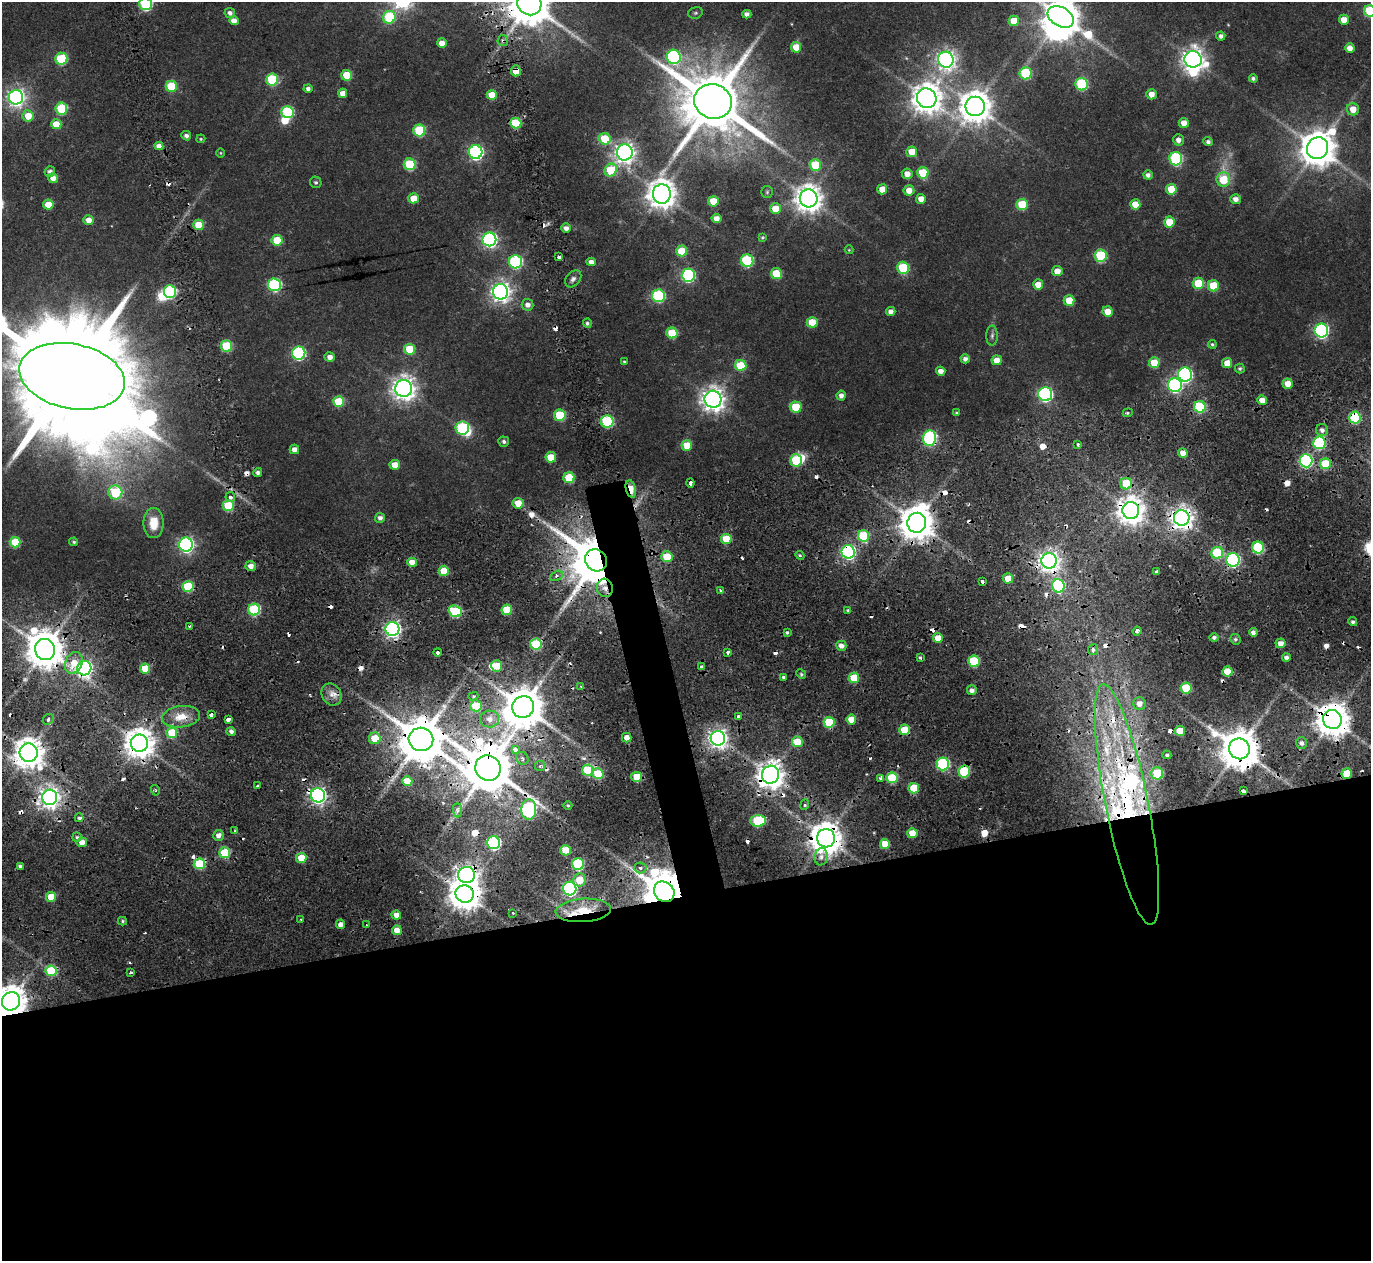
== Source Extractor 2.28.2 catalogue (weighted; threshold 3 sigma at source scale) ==
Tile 15 of 4 x 4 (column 3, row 4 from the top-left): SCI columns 2740-4108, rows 108-1366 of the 5478 x 5297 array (HDU 1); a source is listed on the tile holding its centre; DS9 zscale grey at full resolution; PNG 1373 x 1263 px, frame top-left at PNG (2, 2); each listed source drawn as its Kron ellipse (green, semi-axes under 4 px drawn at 4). Shown black and unused: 30% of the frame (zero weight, under 2 of 4 exposures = <1% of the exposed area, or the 3 px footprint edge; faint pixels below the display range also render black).
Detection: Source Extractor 2.28.2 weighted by HDU 2 'WHT'; one run over the whole footprint, this tile lists its part. Background 0.0284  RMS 0.0048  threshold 0.0215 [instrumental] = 3 sigma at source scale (4.5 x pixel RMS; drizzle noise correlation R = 1.50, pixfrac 1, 0.0396/0.0396 arcsec/px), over >= 5 px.
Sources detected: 388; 2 too faint to see at this stretch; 8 inside a brighter object's white glare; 47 cosmic-ray / hot-pixel residue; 1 long thin detection or spike segment (spike, bleed or trail) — neither listed nor drawn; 9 inside a brighter listed object's ellipse — not listed separately; the other 321 listed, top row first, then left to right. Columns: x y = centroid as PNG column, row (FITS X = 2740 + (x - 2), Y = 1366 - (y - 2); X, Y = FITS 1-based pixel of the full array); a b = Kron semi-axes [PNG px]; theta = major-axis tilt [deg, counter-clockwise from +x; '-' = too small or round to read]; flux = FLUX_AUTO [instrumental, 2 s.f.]
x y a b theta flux
146 4 6 6 - 49
529 4 12 11 - 1800
1370 11 6 5 - 22
230 13 5 5 - 1.7
695 13 7 5 15 0.83
747 14 4 4 - 1.8
389 17 6 6 - 31
1061 17 14 9 -30 1300
1344 20 5 5 - 4.8
234 21 5 4 - 3.2
1014 21 5 5 - 8.6
1221 36 4 4 - 1.6
503 41 5 5 - 1.4
442 43 5 4 - 4.6
796 47 5 5 - 7
1350 48 5 4 - 3.2
674 57 7 7 - 61
61 59 6 6 - 28
1193 59 9 8 - 330
946 60 8 7 - 200
516 71 5 5 - 8.1
1026 73 6 6 - 27
347 75 5 5 - 12
1253 78 4 4 - 1
272 80 6 6 - 28
1082 84 6 6 - 36
171 86 5 5 - 21
308 89 4 4 - 1.5
343 93 4 4 - 3.5
1151 94 5 5 - 3.9
492 95 5 5 - 8
16 97 7 7 - 180
927 98 10 9 - 660
713 101 19 17 -17 4200
975 106 10 9 - 790
61 109 6 6 - 27
1353 109 6 6 - 5.3
287 112 6 6 - 40
28 116 6 5 - 7.3
516 123 5 5 - 18
1184 123 5 5 - 3.9
56 124 5 5 - 7.5
419 130 6 6 - 28
186 136 5 4 - 1.5
201 139 4 4 - 0.47
605 139 6 5 - 15
1178 140 6 5 - 2.4
1208 142 5 4 - 1.3
159 146 4 4 - 3.4
1317 148 11 10 - 1100
476 152 7 7 - 99
625 152 8 8 - 260
912 152 5 5 - 7
221 153 5 3 - 0.35
1176 159 6 6 - 49
410 164 6 6 - 26
815 165 6 5 - 17
611 170 7 5 48 18
50 172 5 5 - 1.7
923 173 6 5 - 17
907 174 5 5 - 3.7
1148 175 5 4 - 1.7
53 178 5 5 - 3.2
1223 180 7 7 - 14
316 182 6 5 - 0.89
882 189 5 5 - 6.1
1171 189 5 5 - 10
909 190 5 5 - 4.3
767 192 6 6 - 0.68
662 194 9 9 - 590
414 198 5 5 - 6.9
809 198 9 9 - 530
921 199 5 5 - 3.6
1236 199 5 5 - 2.7
713 201 5 5 - 8.3
48 204 5 5 - 7.7
1135 204 5 5 - 6.4
1022 205 5 5 - 19
775 209 5 5 - 7.4
716 218 5 4 - 3.2
88 220 5 5 - 3.6
1169 222 5 5 - 9.6
199 225 5 5 - 9.4
566 228 5 4 - 1.9
762 237 4 4 - 0.62
489 239 7 7 - 120
277 240 5 5 - 15
849 250 4 4 - 0.37
682 251 5 5 - 11
1101 256 6 6 - 30
559 257 4 3 - 4.3
747 261 6 6 - 40
516 262 6 6 - 53
591 262 5 4 - 2.3
903 268 6 6 - 26
1057 271 5 5 - 4.4
776 274 5 5 - 15
688 275 6 6 - 68
573 279 9 7 48 1.7
1198 283 5 5 - 14
274 285 6 6 - 57
1038 285 5 5 - 4.9
1213 286 5 5 - 15
170 292 6 6 - 45
501 292 7 7 - 250
658 296 6 6 - 45
1069 300 5 5 - 8.6
528 305 6 5 - 2.5
891 311 5 4 - 2.3
1108 311 5 5 - 6.5
812 322 5 5 - 11
587 323 4 4 - 1
1321 331 7 6 - 95
672 333 5 5 - 17
992 335 10 5 89 1.2
1212 344 4 4 - 0.67
226 346 5 5 - 24
410 349 5 5 - 14
299 353 6 6 - 59
330 357 5 5 - 2.5
965 359 4 4 - 1.6
997 360 5 5 - 4.1
624 361 3 3 - 0.45
1154 363 5 5 - 8.5
1227 363 5 5 - 5.3
741 366 6 5 - 16
1240 369 5 4 - 0.77
941 371 5 4 - 2.8
1185 375 7 7 - 86
72 376 53 32 -11 23000
1288 384 5 5 - 4.6
1175 385 7 7 - 89
404 388 8 8 - 380
1045 394 7 7 - 87
841 396 5 4 - 2
713 399 8 8 - 380
1262 400 5 4 - 4.5
339 402 5 5 - 16
796 407 6 5 - 15
1200 407 6 5 - 31
957 413 4 3 - 0.62
1128 413 5 4 - 0.66
560 415 6 5 - 20
1355 417 6 5 - 36
607 421 6 6 - 41
462 428 7 6 - 39
1322 430 6 6 - 2
930 438 7 6 - 71
504 442 5 5 - 1.1
1319 443 6 6 - 50
1078 444 3 3 - 1.5
687 445 5 5 - 9.7
294 449 5 4 - 2.5
1183 453 5 4 - 3.8
551 457 5 5 - 8.3
796 460 6 6 - 22
1306 461 6 6 - 67
1325 464 5 5 - 18
395 465 5 5 - 5.2
258 473 4 4 - 1.5
569 478 5 5 - 17
690 483 4 3 - 3.4
1126 484 6 5 - 17
631 489 9 5 -77 12
115 492 7 7 - 24
230 497 5 5 - 1.6
518 503 5 5 - 6.3
228 506 5 5 - 21
1131 510 8 8 - 560
380 518 5 5 - 1.8
1182 518 8 7 - 360
154 523 15 10 89 8.6
917 523 10 9 - 1000
863 536 6 5 - 26
726 539 5 5 - 11
15 542 5 5 - 15
74 542 4 3 - 0.66
186 545 7 7 - 140
1258 548 6 5 - 35
848 552 7 6 - 98
1217 553 6 6 - 24
800 555 4 4 - 0.59
667 557 5 5 - 11
596 560 12 10 -47 2900
1233 560 7 6 - 73
1049 561 7 7 - 290
412 562 5 4 - 4.8
251 566 5 5 - 3.2
444 571 5 5 - 11
1156 571 3 3 - 0.93
556 576 7 4 29 1.1
1008 578 5 5 - 5.8
982 581 3 3 - 1.1
1058 586 6 6 - 49
188 587 5 5 - 23
605 588 9 8 - 3.4
720 590 3 3 - 1.7
254 610 6 6 - 37
507 610 5 5 - 14
848 610 4 4 - 0.52
455 611 6 5 - 34
1353 622 4 4 - 1
189 626 3 3 - 0.62
392 629 7 7 - 160
1137 631 4 3 - 3.4
787 632 3 3 - 1.3
1253 632 4 4 - 1.8
1214 637 5 4 - 1.3
938 638 5 5 - 4.9
1235 639 5 5 - 0.99
1281 643 5 5 - 3.2
536 644 6 5 - 27
841 646 5 5 - 2.8
45 649 10 10 - 1200
1093 650 5 5 - 1.7
437 652 4 3 - 2.5
728 652 3 3 - 0.85
920 657 3 3 - 0.9
1286 658 4 4 - 1.8
974 661 6 5 - 24
74 663 11 8 67 7.5
497 666 5 5 - 6.5
702 666 3 3 - 2
84 668 7 7 - 140
145 669 5 5 - 10
1227 671 5 5 - 9.9
801 674 5 4 - 0.65
783 677 3 3 - 0.72
854 678 5 5 - 12
581 686 3 3 - 0.71
1186 688 5 5 - 20
972 690 5 5 - 2.1
331 695 11 9 -60 3.4
473 696 5 4 - 0.74
1139 704 6 6 - 3.3
476 706 6 5 - 18
523 707 11 10 - 1600
211 714 4 3 - 1.5
738 716 3 3 - 2.1
181 717 19 10 7 7.1
48 719 6 5 - 1.8
228 719 4 3 - 3.8
490 719 9 8 - 4.1
1332 719 9 9 - 1000
851 720 5 5 - 7
829 722 5 5 - 20
905 730 5 5 - 12
231 731 5 4 - 1.6
1180 731 5 5 - 7.7
172 733 5 5 - 17
375 738 6 5 - 11
627 738 5 4 - 3.5
718 738 7 7 - 250
421 739 12 11 - 2200
797 742 5 5 - 11
139 743 8 8 - 710
1302 743 6 5 - 1.7
515 749 4 3 - 8.9
1239 749 10 10 - 1600
29 753 9 9 - 690
1167 755 4 3 - 0.97
522 758 7 5 -51 1.6
943 764 6 6 - 50
540 766 5 5 - 0.95
488 768 13 12 - 2600
588 770 5 5 - 24
964 771 6 5 - 29
1157 773 6 6 - 18
598 774 5 5 - 15
1347 774 5 5 - 11
770 775 9 8 - 550
637 777 5 5 - 11
881 778 3 3 - 2.2
892 778 5 5 - 23
407 781 5 5 - 11
258 786 3 3 - 2.3
914 788 5 5 - 14
155 790 5 4 - 1
1243 791 4 3 - 4.8
318 795 7 7 - 180
50 797 8 7 - 300
1127 804 123 21 -79 130
568 805 4 3 - 0.46
805 805 5 4 - 0.93
457 810 7 4 -90 1.2
529 810 10 7 88 69
79 818 4 3 - 1.9
758 821 7 5 3 29
235 830 3 2 - 0.46
912 833 5 5 - 6.1
219 835 5 5 - 2.4
77 837 5 5 - 0.85
826 838 9 9 - 860
82 842 5 5 - 3.9
494 843 6 6 - 59
885 844 5 5 - 7.8
566 850 5 5 - 11
225 853 5 5 - 20
821 857 9 6 82 2.1
301 858 5 5 - 9.7
199 864 6 5 - 22
578 864 6 6 - 40
20 866 4 3 - 1.1
640 868 6 5 - 1.4
466 875 8 8 - 280
580 880 6 6 - 8.7
570 889 7 6 - 85
664 892 11 9 -47 2000
465 894 9 8 - 800
51 897 5 5 - 8.2
583 910 28 11 4 14
513 913 3 3 - 0.7
396 915 5 4 - 3.4
301 919 3 3 - 0.65
122 921 4 4 - 0.67
340 924 5 4 - 2.3
367 925 3 2 - 1.3
397 930 5 5 - 4.6
51 971 5 5 - 21
131 973 3 3 - 4.5
11 1001 9 8 - 830
Overlapping masked pixels (flux is a lower limit): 49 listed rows (the first 20) at x y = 529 4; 503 41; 516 71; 516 123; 1355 417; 930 438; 1319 443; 631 489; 1131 510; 1182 518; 917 523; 848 552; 596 560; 1233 560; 1049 561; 188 587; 605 588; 392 629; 45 649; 84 668
Isophote crosses this tile's border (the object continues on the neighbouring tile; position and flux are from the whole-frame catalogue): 6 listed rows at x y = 146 4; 529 4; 1370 11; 1061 17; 72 376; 11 1001